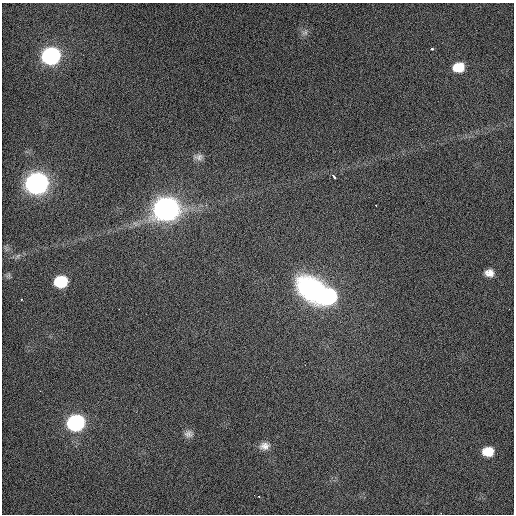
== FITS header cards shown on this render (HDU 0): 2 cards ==
NAXIS1  =                  512 / Axis length
NAXIS2  =                  512 / Axis length

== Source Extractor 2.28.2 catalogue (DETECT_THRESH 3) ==
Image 512 x 512 px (HDU 0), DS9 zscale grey, 1 PNG px = 1 image px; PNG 516 x 516 px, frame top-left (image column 1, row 512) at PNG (2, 3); no overlay
Background 448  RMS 2.2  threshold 6.68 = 3 sigma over >= 5 px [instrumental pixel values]
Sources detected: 20; all 20 listed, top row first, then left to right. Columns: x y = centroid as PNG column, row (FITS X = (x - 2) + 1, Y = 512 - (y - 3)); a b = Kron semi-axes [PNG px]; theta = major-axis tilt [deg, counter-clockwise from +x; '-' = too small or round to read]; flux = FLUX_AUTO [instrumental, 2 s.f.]
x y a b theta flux
432 48 3 3 - 570
51 56 12 10 8 33000
459 67 11 9 8 2900
199 157 11 8 3 660
334 176 7 3 -49 330
37 183 12 11 - 87000
376 205 2 2 - 98
166 209 13 11 9 120000
18 256 11 5 43 520
489 273 9 8 - 1100
8 276 8 7 - 410
61 282 11 10 - 7500
311 289 34 25 -39 21000
328 296 15 12 28 19000
21 300 3 3 - 160
76 423 11 10 - 30000
188 434 12 10 -1 880
264 446 15 11 7 1300
488 452 10 8 0 2900
259 496 2 2 - 110